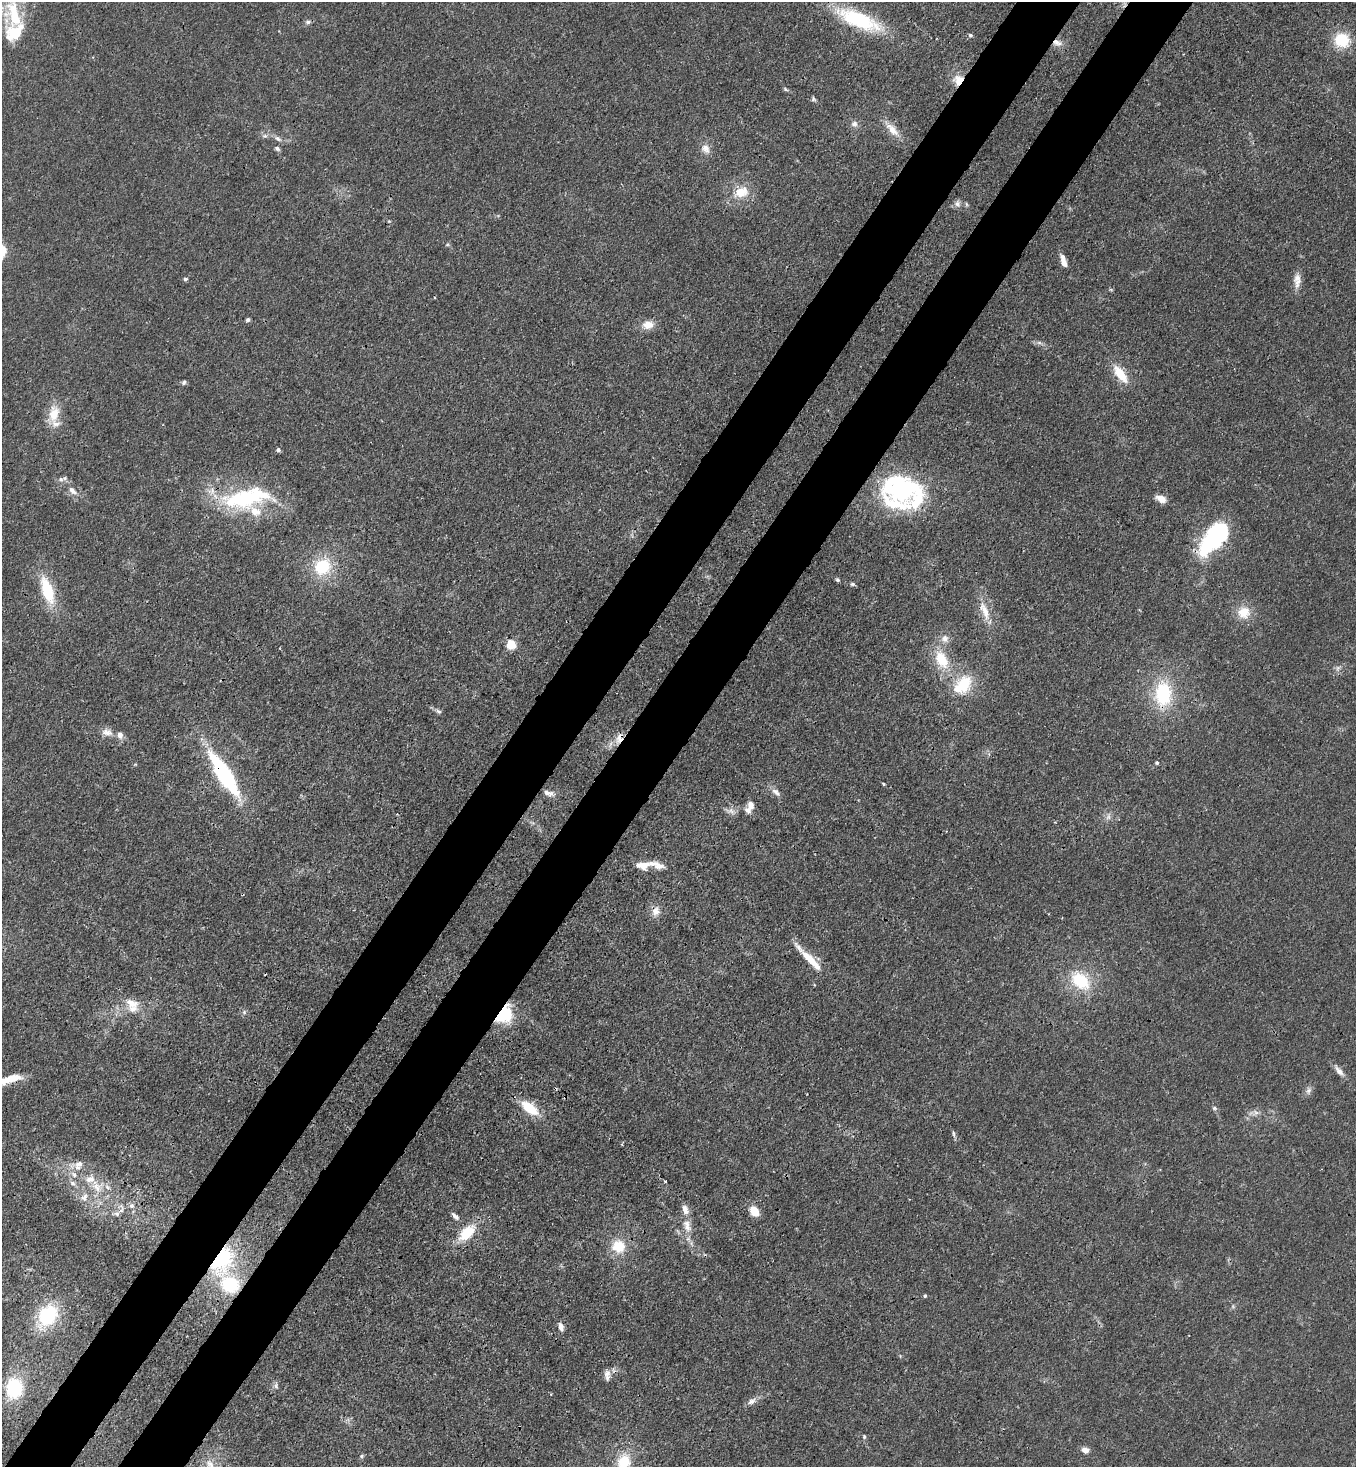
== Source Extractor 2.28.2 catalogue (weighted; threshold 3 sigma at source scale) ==
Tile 7 of 4 x 4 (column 3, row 2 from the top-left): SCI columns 2933-4286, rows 2990-4454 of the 6004 x 5981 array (HDU 1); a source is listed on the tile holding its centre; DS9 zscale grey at full resolution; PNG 1358 x 1469 px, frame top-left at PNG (2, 2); no overlay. Shown black and unused: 10% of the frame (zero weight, under 3 of 4 exposures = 7% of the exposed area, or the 3 px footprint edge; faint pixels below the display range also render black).
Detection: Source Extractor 2.28.2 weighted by HDU 2 'WHT'; one run over the whole footprint, this tile lists its part. Background 0.0199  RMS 0.0026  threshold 0.0119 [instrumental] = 3 sigma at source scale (4.5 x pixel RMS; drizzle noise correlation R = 1.50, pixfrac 1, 0.05/0.05 arcsec/px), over >= 5 px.
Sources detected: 123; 4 inside a brighter object's white glare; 2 cosmic-ray / hot-pixel residue — not listed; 17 inside a brighter listed object's ellipse — not listed separately; the other 100 listed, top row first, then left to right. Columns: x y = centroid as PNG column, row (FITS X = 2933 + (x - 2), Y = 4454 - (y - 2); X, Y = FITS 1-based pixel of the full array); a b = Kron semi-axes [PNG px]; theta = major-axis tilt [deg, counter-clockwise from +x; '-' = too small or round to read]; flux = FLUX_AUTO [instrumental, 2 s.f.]
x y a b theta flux
14 14 43 23 -75 16
859 20 51 16 -23 24
308 22 8 5 -8 0.64
970 35 7 5 -15 0.49
1342 40 17 15 -15 9.2
1057 43 13 8 -13 2
958 80 11 10 - 3.9
785 89 8 4 -36 0.44
813 99 7 6 - 0.51
854 124 9 9 - 1.2
892 130 24 9 -48 3.6
265 136 7 5 6 0.7
278 139 11 6 -32 1.1
277 148 7 5 -28 0.65
705 149 14 11 -57 2.1
741 192 16 11 19 5.9
957 204 9 9 - 1.2
447 245 6 3 19 0.34
2 249 17 10 -65 3.5
1064 263 7 5 -57 2
185 279 5 4 - 0.52
1297 283 16 9 68 2
1111 290 6 3 -19 0.31
248 320 5 4 - 0.65
648 325 14 10 7 3.2
1039 343 7 4 18 0.56
1120 374 23 9 -53 6.7
184 382 6 5 - 0.55
54 414 26 13 74 5.6
278 450 4 4 - 0.79
61 479 8 6 -11 0.91
73 491 15 8 -43 2
902 491 43 30 30 29
243 499 70 24 6 29
1161 499 12 7 -23 2.6
1218 535 30 21 50 29
322 567 22 19 29 12
837 580 5 4 - 0.5
852 584 7 5 -14 0.49
47 590 29 12 -72 13
984 611 31 10 -69 4.5
1244 612 17 15 27 4.8
945 639 12 10 -42 1.9
511 644 5 5 - 16
942 660 25 15 -63 8.9
1338 668 7 6 - 0.78
965 684 30 20 80 9.5
1163 694 25 17 89 18
439 711 8 5 -37 0.69
107 732 16 9 -20 2.1
619 738 19 9 64 2.9
1157 763 5 4 - 0.45
224 774 53 13 -57 32
884 784 4 3 - 0.38
776 792 15 7 -40 1.5
548 793 14 6 -16 1.7
751 806 9 7 -75 2
730 811 15 7 -13 1.4
1108 817 10 6 90 1.2
643 865 18 11 3 3.1
656 911 14 11 70 2.3
811 960 35 8 -46 6.6
1080 981 27 17 -41 12
132 1003 19 13 -17 4.2
244 1012 6 4 -48 0.46
501 1014 22 11 61 11
1339 1071 19 6 -51 1.6
12 1078 28 9 17 5.9
1308 1091 11 8 73 1.1
530 1108 22 10 -37 7.8
1214 1108 7 5 -16 0.54
1256 1112 10 5 -27 1
954 1134 10 4 -84 0.56
79 1164 27 8 14 3
74 1174 10 8 -41 1.7
665 1181 3 3 - 0.46
73 1183 9 6 -19 0.92
96 1187 22 11 -60 4.7
84 1197 13 8 47 1.9
132 1206 7 7 - 0.95
754 1211 10 7 -53 4.6
116 1214 8 6 -3 0.87
455 1216 12 5 -45 1
687 1226 20 11 -76 4
467 1233 22 12 45 8.3
618 1246 17 16 - 6.7
221 1260 29 21 65 25
230 1285 20 17 -30 14
925 1296 4 4 - 0.41
48 1315 22 19 56 18
561 1327 11 6 -76 1.3
607 1373 12 10 69 1.9
276 1386 8 6 -89 0.74
14 1388 17 14 83 18
751 1401 11 7 28 1.4
864 1436 6 4 -76 0.41
1085 1450 9 7 -21 1.6
361 1456 5 5 - 0.4
624 1462 21 15 75 7.9
210 1464 14 9 -61 2.4
Overlapping masked pixels (flux is a lower limit): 12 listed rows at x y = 1057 43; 958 80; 243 499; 1163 694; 619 738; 224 774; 656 911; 501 1014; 12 1078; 221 1260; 230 1285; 607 1373
Isophote crosses this tile's border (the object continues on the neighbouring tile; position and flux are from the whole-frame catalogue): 4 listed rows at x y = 14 14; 2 249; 624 1462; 210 1464